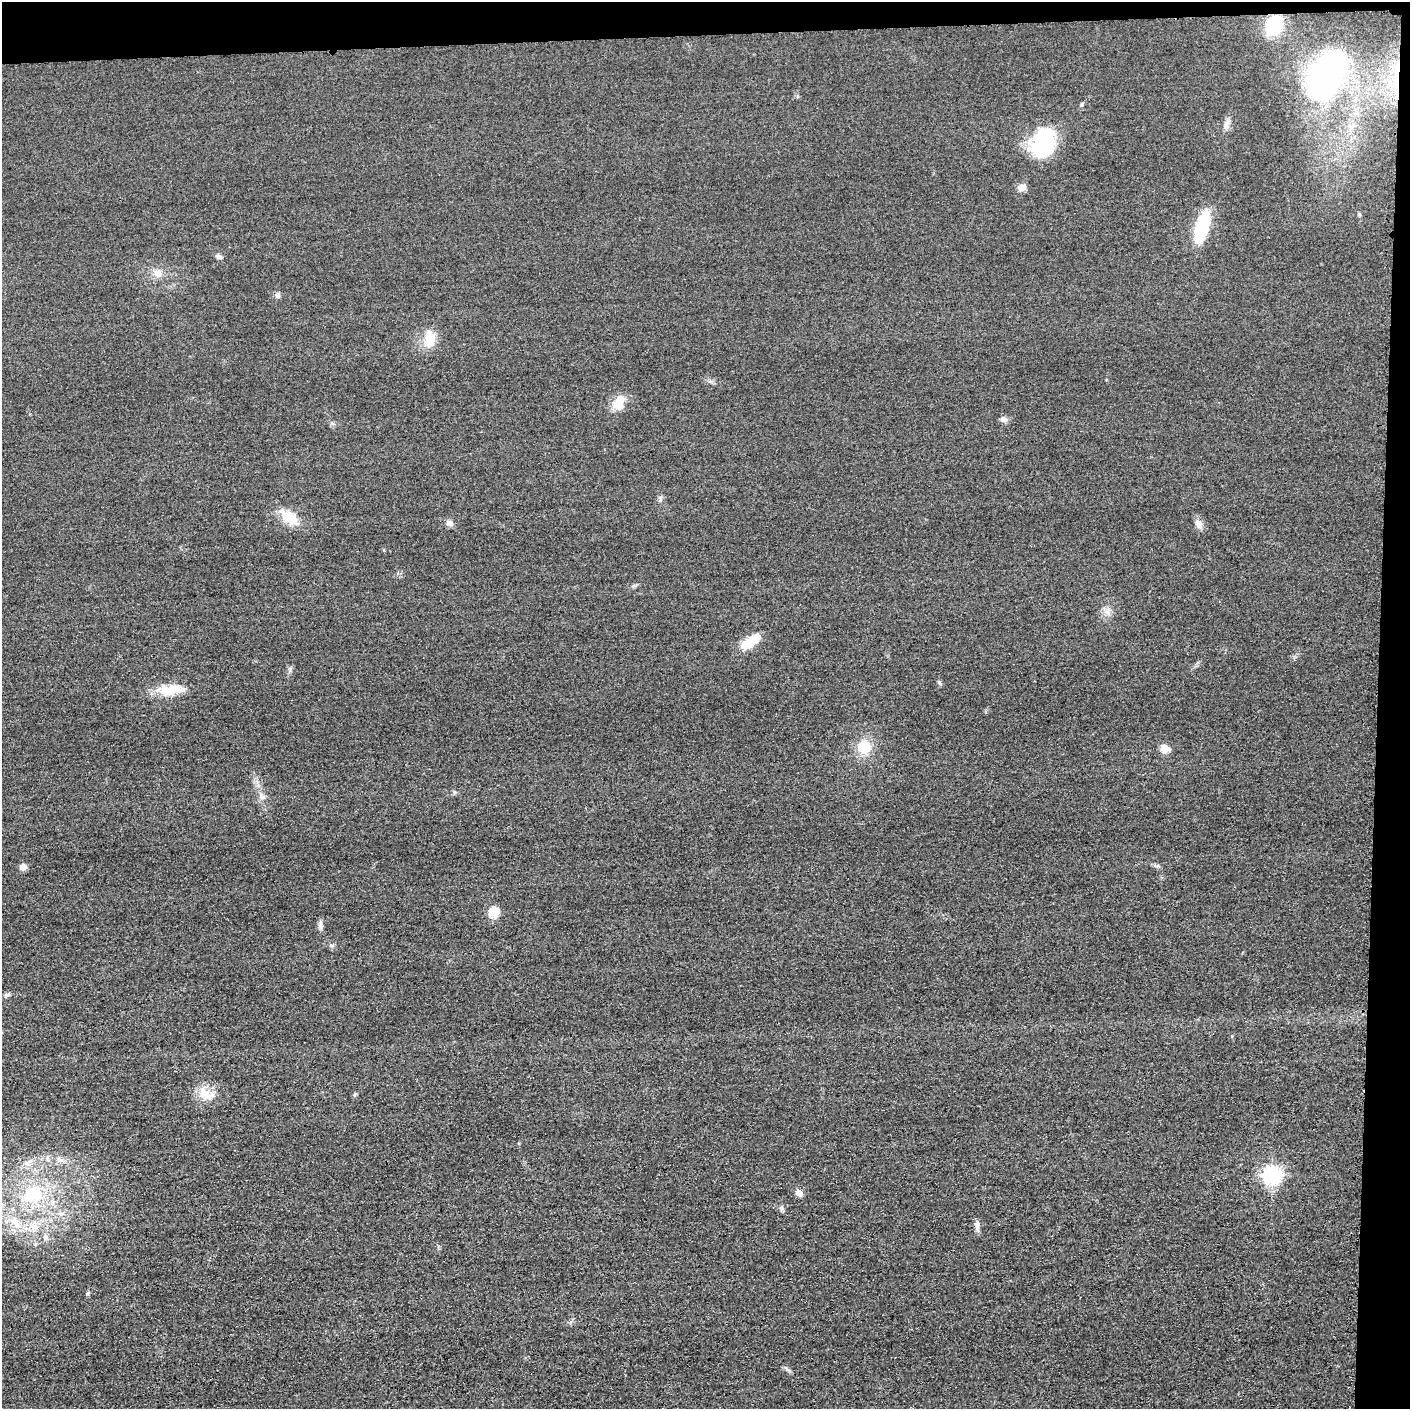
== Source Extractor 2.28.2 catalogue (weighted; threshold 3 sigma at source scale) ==
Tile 3 of 3 x 3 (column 3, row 1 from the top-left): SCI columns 2831-4238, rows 2842-4248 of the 4251 x 4275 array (HDU 1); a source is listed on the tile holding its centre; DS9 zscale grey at full resolution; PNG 1412 x 1411 px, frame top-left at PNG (2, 2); no overlay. Shown black and unused: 5% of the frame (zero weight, under 3 of 4 exposures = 3% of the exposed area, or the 3 px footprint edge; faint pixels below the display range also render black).
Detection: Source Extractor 2.28.2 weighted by HDU 2 'WHT'; one run over the whole footprint, this tile lists its part. Background 0.0604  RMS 0.017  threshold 0.0775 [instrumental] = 3 sigma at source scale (4.5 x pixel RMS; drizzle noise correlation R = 1.50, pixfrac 1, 0.05/0.05 arcsec/px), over >= 5 px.
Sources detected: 43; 1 inside a brighter object's white glare — not listed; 1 inside a brighter listed object's ellipse — not listed separately; the other 41 listed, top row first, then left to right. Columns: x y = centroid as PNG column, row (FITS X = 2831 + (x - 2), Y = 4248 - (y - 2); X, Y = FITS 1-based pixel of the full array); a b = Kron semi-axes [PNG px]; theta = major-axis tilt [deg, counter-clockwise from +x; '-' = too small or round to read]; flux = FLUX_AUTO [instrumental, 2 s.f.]
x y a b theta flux
1274 26 14 11 61 99
1327 74 43 25 60 460
1397 78 42 6 90 41
1081 105 7 4 72 2.7
1227 123 18 6 66 8.7
1044 143 36 25 73 110
1022 187 11 8 13 9
1203 223 25 14 72 86
219 256 8 6 -20 4.6
158 274 11 10 - 12
277 295 8 6 79 4.7
430 339 24 14 85 30
618 402 19 11 52 25
1004 419 8 7 - 6.8
290 517 21 13 -29 37
449 523 9 7 -2 7.8
1199 524 13 8 -54 10
1108 611 7 4 71 5.2
750 642 26 11 32 32
939 683 7 4 -46 2.5
169 691 34 13 7 39
864 746 17 16 - 37
1165 749 11 9 -5 14
262 797 12 6 -54 7.3
23 867 7 7 - 9.8
493 912 5 5 - 98
321 925 16 4 -90 5.4
331 945 7 5 -5 3.4
8 994 8 5 35 3.8
206 1094 22 12 -29 25
61 1160 10 4 -26 5.4
28 1163 12 7 54 9.8
1272 1175 7 7 - 630
799 1193 8 6 -30 11
33 1194 25 21 36 85
781 1208 6 6 - 3.5
15 1222 19 11 -45 28
977 1224 11 7 -73 6.9
32 1226 7 4 -19 5.9
45 1237 8 7 - 5.6
87 1294 6 4 58 2.5
Overlapping masked pixels (flux is a lower limit): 1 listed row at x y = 1397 78
Unlisted compact peaks at least as high as the median listed source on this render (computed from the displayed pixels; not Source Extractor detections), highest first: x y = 290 670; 355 1094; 454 792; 786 1368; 634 586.